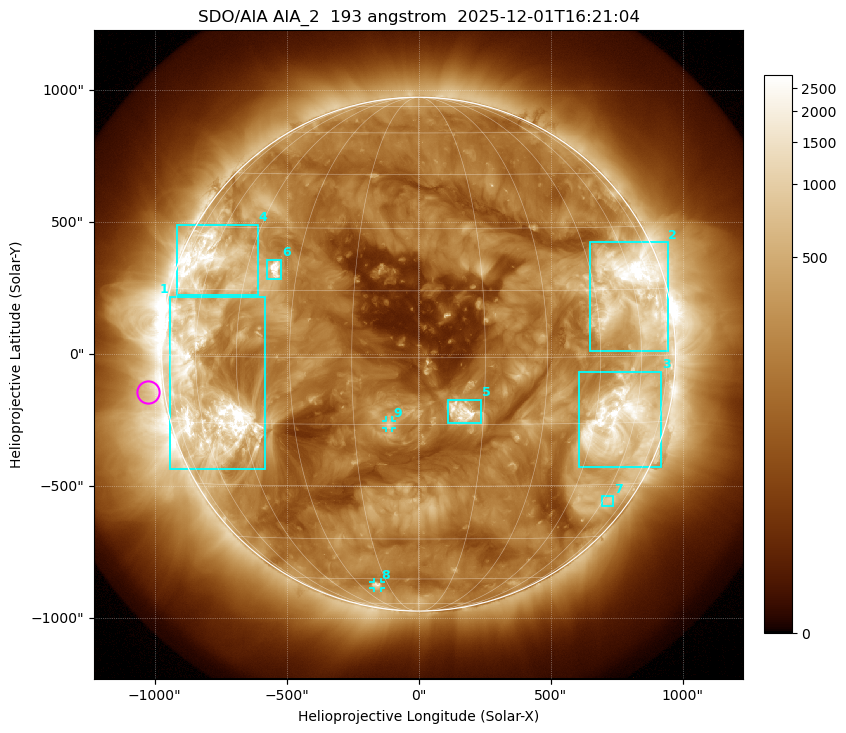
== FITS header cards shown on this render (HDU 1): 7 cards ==
TELESCOP= 'SDO/AIA '           / For AIA: SDO/AIA
INSTRUME= 'AIA_2   '           / For AIA: AIA_ATA1, AIA_ATA2, AIA_ATA3 or AIA_AT
WAVELNTH=                  193 / [angstrom] Wavelength
WAVEUNIT= 'angstrom'           / Wavelength unit: angstrom
DATE-OBS= '2025-12-01T16:21:04.843' / [ISO] Date when observation started; ISO 8
CTYPE1  = 'HPLN-TAN'           / CTYPE1: HPLN
CTYPE2  = 'HPLT-TAN'           / CTYPE2: HPLT

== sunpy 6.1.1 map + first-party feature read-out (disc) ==
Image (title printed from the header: SDO/AIA AIA_2  193 angstrom  2025-12-01T16:21:04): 1024 x 1024 px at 2.4 arcsec/px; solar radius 973 arcsec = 406 px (full disc in frame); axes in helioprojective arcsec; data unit not stated in the header (colour bar unlabelled)
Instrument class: DISC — disc imager (sunpy class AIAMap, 193 A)
Bright regions (active regions / flare kernels): reference = the median radial profile (limb darkening/brightening removed); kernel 9 px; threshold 5 sigma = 517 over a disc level ~192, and >= 1.15x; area >= 12 px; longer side >= 10 px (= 24 arcsec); searched inside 0.97 R_sun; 9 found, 9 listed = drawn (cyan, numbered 1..; 2 of them under ~33 arcsec drawn as corner ticks so the feature stays visible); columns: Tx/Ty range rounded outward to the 5 arcsec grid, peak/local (2 s.f.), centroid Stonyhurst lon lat
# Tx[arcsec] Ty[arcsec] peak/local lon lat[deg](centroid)
1 -945..-580 -440..220 21 -57 -8
2 650..945 10..425 20 +58 +14
3 610..920 -430..-65 14 +54 -15
4 -915..-610 225..490 10 -60 +21
5 110..235 -260..-170 16 +10 -12
6 -575..-520 280..360 15 -36 +20
7 690..740 -575..-535 3.4 +63 -34
8 -170..-145 -885..-865 5.5 -21 -63
9 -125..-100 -280..-250 6.1 -7 -15
Off-limb structures (1.02-1.3 R_sun): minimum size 162 px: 2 found; the strongest spans PA ~60..135 deg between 1.02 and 1.3 R_sun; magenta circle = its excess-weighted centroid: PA ~100 deg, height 1.06 R_sun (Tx ~-1025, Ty ~-145 arcsec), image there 2.4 x the reference